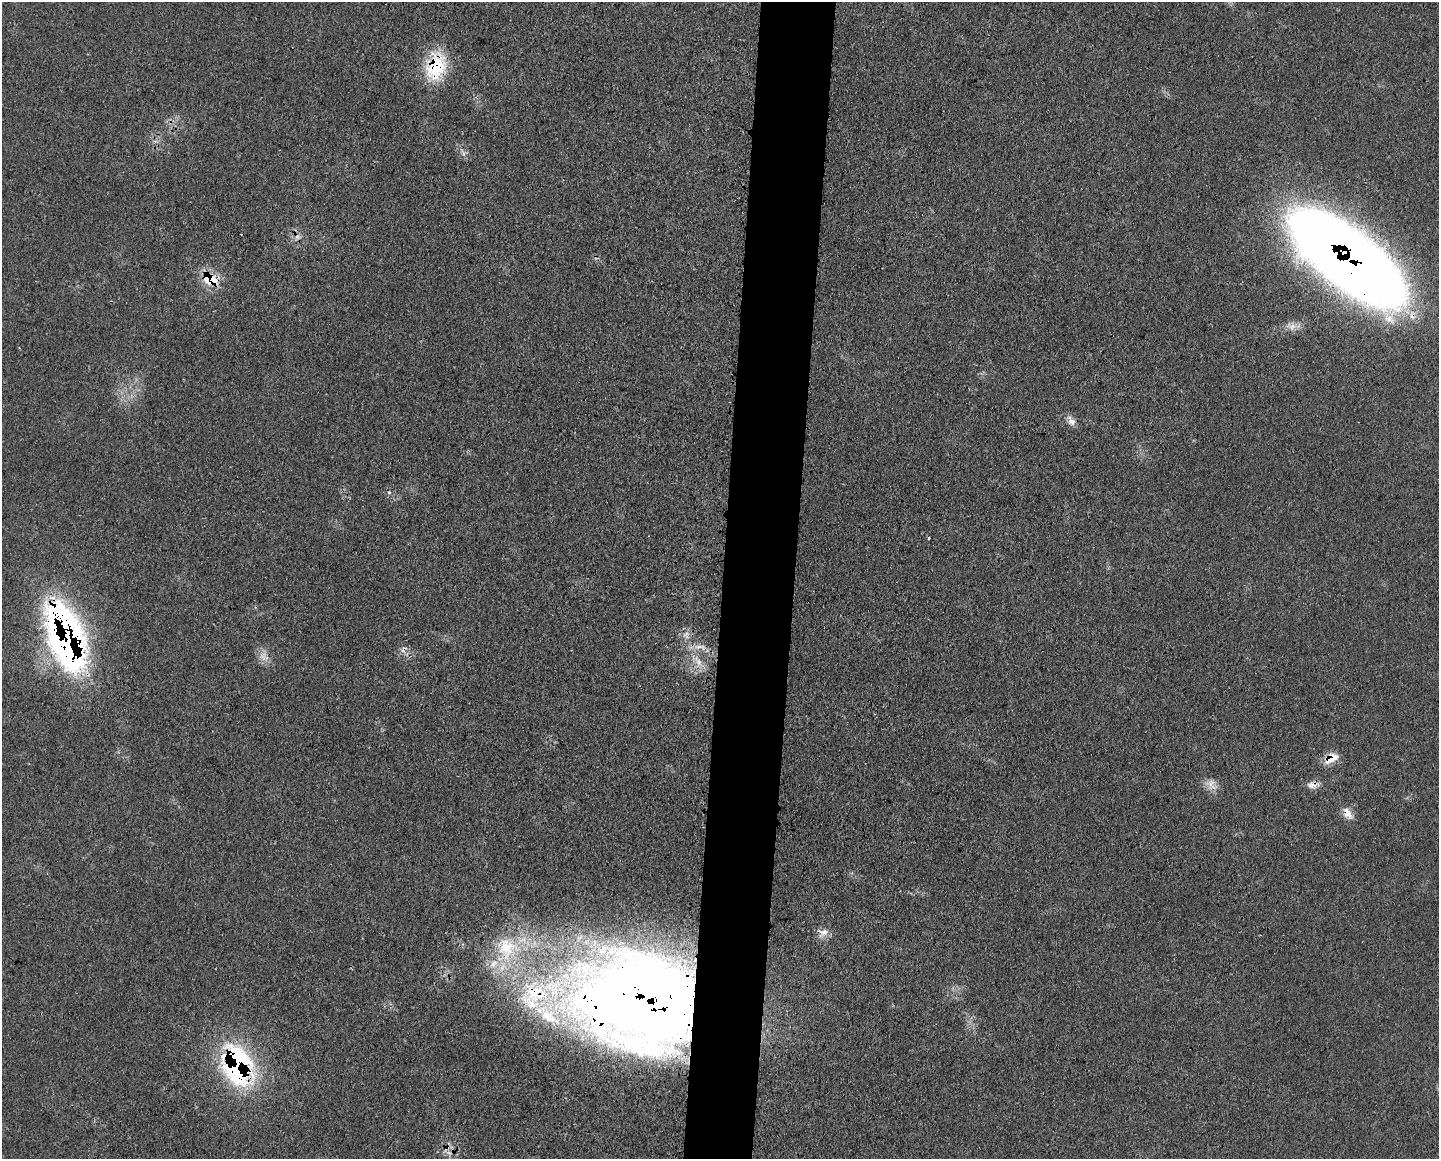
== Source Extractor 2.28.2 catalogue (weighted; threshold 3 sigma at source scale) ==
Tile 8 of 3 x 4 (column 2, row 3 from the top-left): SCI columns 1567-3003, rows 1167-2323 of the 4681 x 4656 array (HDU 1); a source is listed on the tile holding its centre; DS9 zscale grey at full resolution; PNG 1441 x 1161 px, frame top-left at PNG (2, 2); no overlay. Shown black and unused: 5% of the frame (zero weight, under 3 of 4 exposures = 3% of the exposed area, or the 3 px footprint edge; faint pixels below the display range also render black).
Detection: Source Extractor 2.28.2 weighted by HDU 2 'WHT'; one run over the whole footprint, this tile lists its part. Background 0.0539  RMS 0.0041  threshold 0.0185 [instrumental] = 3 sigma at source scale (4.5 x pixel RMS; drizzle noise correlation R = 1.50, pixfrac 1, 0.05/0.05 arcsec/px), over >= 5 px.
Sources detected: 30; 1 inside a brighter object's white glare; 3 cosmic-ray / hot-pixel residue — not listed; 7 inside a brighter listed object's ellipse — not listed separately; the other 19 listed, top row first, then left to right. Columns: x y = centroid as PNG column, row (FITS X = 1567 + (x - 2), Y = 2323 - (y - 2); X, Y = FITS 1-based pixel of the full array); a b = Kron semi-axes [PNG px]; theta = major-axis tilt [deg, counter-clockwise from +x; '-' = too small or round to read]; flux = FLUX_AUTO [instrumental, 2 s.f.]
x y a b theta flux
436 67 33 24 72 23
1347 258 93 35 -38 980
210 279 24 15 -16 10
1292 327 13 8 44 3.1
1072 422 11 9 -10 2.4
929 538 3 2 - 0.78
686 635 13 8 85 2.6
700 647 21 7 -6 3.7
65 648 87 31 -56 130
263 657 12 9 72 3.2
699 662 12 8 -71 3.4
1331 758 19 10 32 5.8
1212 785 17 11 -76 3.9
1312 785 14 9 -3 2.9
1348 813 17 10 -55 3.9
823 932 16 11 1 3.3
507 948 42 35 74 39
645 999 117 80 -3 730
237 1065 47 31 -71 77
Overlapping masked pixels (flux is a lower limit): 9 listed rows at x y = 436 67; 1347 258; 210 279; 65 648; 1331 758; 1312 785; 1348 813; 645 999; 237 1065